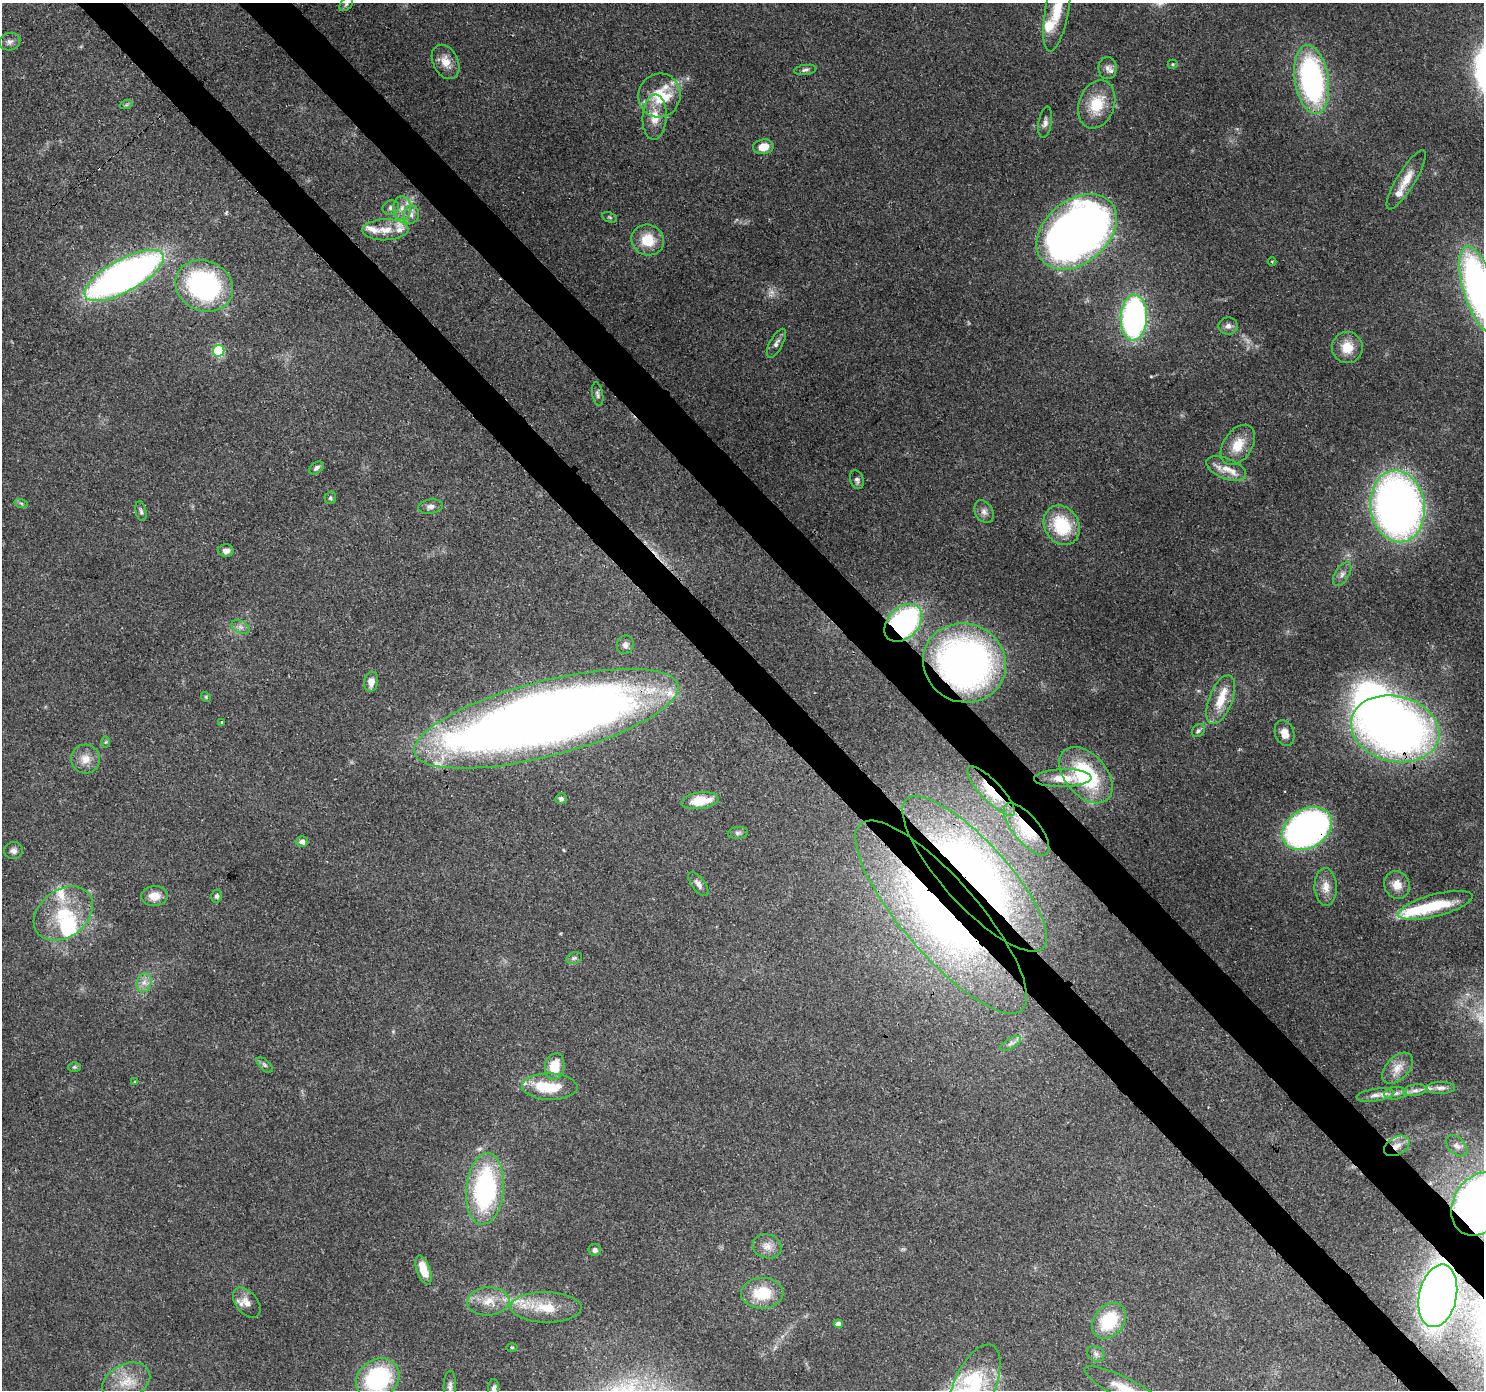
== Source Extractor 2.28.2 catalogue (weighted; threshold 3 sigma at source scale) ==
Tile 6 of 4 x 4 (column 2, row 2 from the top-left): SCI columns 1573-3054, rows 3005-4392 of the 6113 x 6069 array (HDU 1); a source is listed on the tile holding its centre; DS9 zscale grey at full resolution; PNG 1486 x 1392 px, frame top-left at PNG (2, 3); each listed source drawn as its Kron ellipse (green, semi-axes under 4 px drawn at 4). Shown black and unused: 7% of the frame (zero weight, under 3 of 4 exposures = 7% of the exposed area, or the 3 px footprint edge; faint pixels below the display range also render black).
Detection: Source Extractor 2.28.2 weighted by HDU 2 'WHT'; one run over the whole footprint, this tile lists its part. Background 0.13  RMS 0.0047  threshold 0.0213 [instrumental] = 3 sigma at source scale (4.5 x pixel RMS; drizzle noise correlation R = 1.50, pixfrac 1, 0.0396/0.0396 arcsec/px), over >= 5 px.
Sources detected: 142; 2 too faint to see at this stretch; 6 inside a brighter object's white glare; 2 cosmic-ray / hot-pixel residue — neither listed nor drawn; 19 inside a brighter listed object's ellipse — not listed separately; the other 113 listed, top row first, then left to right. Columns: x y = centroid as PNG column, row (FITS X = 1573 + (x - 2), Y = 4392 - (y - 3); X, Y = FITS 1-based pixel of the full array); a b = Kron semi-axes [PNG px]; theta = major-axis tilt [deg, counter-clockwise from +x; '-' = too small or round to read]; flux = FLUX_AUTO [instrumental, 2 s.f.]
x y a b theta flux
346 4 8 5 42 1
1057 9 43 11 80 15
10 42 11 8 13 2.1
446 62 18 12 -62 6.1
1173 64 5 4 - 0.57
1107 68 11 9 88 2.2
805 70 11 5 8 1.3
1312 79 35 17 -81 110
659 95 22 21 - 17
1097 104 25 18 70 15
126 105 7 4 18 0.81
655 117 22 12 87 8.3
1045 122 16 6 81 2.3
763 147 10 7 9 7.2
1406 180 34 9 58 7.5
391 208 8 7 - 1.6
402 208 12 9 -89 4.2
411 215 9 8 - 2.5
610 217 8 4 -20 0.84
385 230 23 10 2 7.8
1077 232 45 31 40 450
648 240 16 15 - 12
1272 261 4 3 - 0.42
124 276 44 16 28 250
204 286 29 25 -24 92
1479 289 45 15 -73 200
1134 318 23 13 87 140
1228 326 9 8 - 2.3
776 343 16 6 62 2.1
1347 347 15 15 - 9.2
219 351 6 5 - 38
598 394 12 5 -80 1.5
1238 445 22 14 56 10
316 468 8 5 40 1.6
1226 469 21 10 -22 6.5
857 480 9 6 -71 1.6
330 498 6 5 - 0.87
21 503 7 4 -19 0.91
1398 506 36 27 -82 300
430 507 12 7 8 2.2
141 511 10 5 -78 1.1
984 512 12 8 -59 2.5
1062 525 21 17 -60 25
226 551 8 6 -1 2.4
1342 574 13 7 57 2.4
903 623 22 15 45 99
241 627 9 6 -27 1.9
625 645 9 8 - 1.9
965 663 42 39 -24 200
371 682 10 7 82 4.1
206 697 5 4 - 0.51
1221 700 26 11 69 11
546 719 136 37 14 840
222 722 3 3 - 0.81
1395 729 45 33 -13 350
1198 731 7 5 44 1.2
1285 733 13 9 -71 4.4
106 742 6 4 88 0.54
85 759 14 14 - 5.8
1086 775 33 20 -49 44
1063 778 28 9 1 7.7
991 791 33 10 -46 14
561 799 5 5 - 1.5
700 801 19 8 7 14
1026 829 32 13 -51 20
1307 829 27 19 31 210
738 833 10 6 5 1.3
302 842 6 5 - 2.4
14 851 9 8 - 2.1
974 874 101 32 -48 200
698 884 14 6 -52 2.3
1397 885 14 12 -64 5.8
1326 887 19 11 -88 5.6
154 896 13 10 5 5.7
217 896 6 5 - 1.4
1435 905 38 11 15 22
63 913 32 23 36 24
941 917 123 38 -49 220
574 958 8 5 21 1.1
144 983 10 7 75 2.9
1011 1043 11 5 31 1.8
265 1065 10 5 -43 1.2
74 1067 6 5 - 0.78
555 1067 13 9 79 11
1398 1068 18 11 46 5.4
135 1082 4 4 - 0.47
550 1087 28 13 -1 14
1441 1088 14 6 1 2.1
1415 1090 12 5 8 2.1
1395 1093 11 6 5 2.2
1375 1095 19 6 8 2.9
1397 1146 14 9 29 4.7
1457 1146 12 8 -43 2.4
485 1189 36 19 84 77
1480 1204 33 26 58 320
767 1246 15 12 -15 4.5
595 1250 6 6 - 1.3
424 1270 15 6 -70 9.5
762 1293 21 15 3 16
1438 1296 32 18 78 300
488 1301 21 14 5 8.7
247 1303 17 10 -50 4.5
546 1307 35 15 -1 16
1109 1321 20 15 51 25
838 1324 4 4 - 2.6
512 1347 5 3 - 0.57
1096 1354 9 7 -33 1.9
378 1379 23 19 37 50
126 1382 25 17 26 12
450 1386 15 6 89 2.1
974 1387 45 20 66 33
494 1388 9 5 87 1.7
1126 1389 46 11 -27 13
Overlapping masked pixels (flux is a lower limit): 12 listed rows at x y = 903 623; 965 663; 546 719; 1395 729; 991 791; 1026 829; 1307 829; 974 874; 941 917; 1397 1146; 1480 1204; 1438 1296
Isophote crosses this tile's border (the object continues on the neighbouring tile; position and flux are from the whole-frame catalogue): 7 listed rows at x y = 1057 9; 1479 289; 1480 1204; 378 1379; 974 1387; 494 1388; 1126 1389